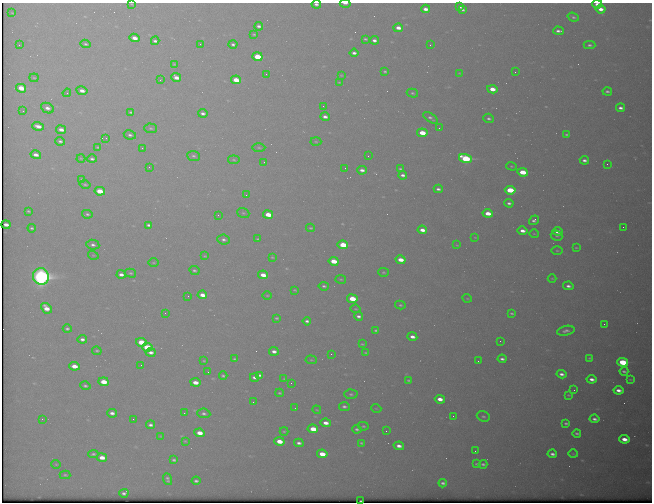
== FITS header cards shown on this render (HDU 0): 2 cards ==
NAXIS1  =                  650 / Width of table row in bytes
NAXIS2  =                  500 / Number of rows in table

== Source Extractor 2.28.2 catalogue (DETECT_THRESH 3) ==
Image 650 x 500 px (HDU 0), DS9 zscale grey, 1 PNG px = 1 image px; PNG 654 x 504 px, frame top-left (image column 1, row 500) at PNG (2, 3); each listed source drawn as its Kron ellipse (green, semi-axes under 4 px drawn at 4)
Background 571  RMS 3.1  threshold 9.28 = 3 sigma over >= 5 px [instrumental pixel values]
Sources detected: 234; all 234 listed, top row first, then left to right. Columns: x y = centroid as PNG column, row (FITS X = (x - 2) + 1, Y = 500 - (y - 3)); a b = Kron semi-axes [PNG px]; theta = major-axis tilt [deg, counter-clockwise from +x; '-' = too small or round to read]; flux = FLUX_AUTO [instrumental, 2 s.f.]
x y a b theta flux
345 3 5 2 - 730
132 4 3 2 - 150
316 4 4 3 - 640
597 4 5 3 - 1200
460 7 4 3 - 440
425 9 4 3 - 1200
601 9 5 3 - 1400
463 10 4 3 - 420
12 13 3 2 - 140
573 17 6 4 -19 430
259 26 4 3 - 700
398 28 4 3 - 1600
558 31 5 3 - 690
254 34 3 2 - 230
134 38 5 3 - 2100
365 39 3 2 - 280
374 40 4 3 - 750
155 41 4 3 - 550
85 44 5 4 - 400
200 44 2 2 - 93
233 44 4 3 - 520
19 45 2 2 - 140
430 45 2 2 - 250
589 45 6 3 -1 430
354 53 4 3 - 740
258 57 5 4 - 8700
174 64 3 2 - 160
385 71 4 3 - 280
515 72 2 2 - 210
459 73 3 2 - 140
266 74 2 2 - 360
341 75 4 2 - 140
176 77 5 3 - 1900
34 78 4 4 - 230
160 80 2 2 - 110
236 80 5 4 - 4900
339 82 3 2 - 150
21 88 5 4 - 4500
492 89 5 3 - 2600
82 91 6 4 -12 1500
607 91 5 3 - 480
67 93 4 4 - 230
412 93 6 4 -16 310
323 106 2 2 - 200
47 108 7 5 -27 1100
620 108 4 3 - 760
23 111 3 2 - 150
131 112 4 3 - 310
203 113 5 3 - 670
325 117 4 3 - 960
430 118 8 4 -32 530
489 118 5 4 - 500
38 126 6 3 -16 1600
151 128 6 4 -4 360
439 128 2 2 - 120
61 130 5 3 - 1400
422 133 5 4 - 4700
130 135 6 4 -10 510
567 135 3 3 - 310
106 138 2 2 - 130
60 141 5 3 - 490
316 142 5 3 - 240
98 147 4 3 - 220
142 148 2 2 - 940
259 148 7 3 -2 300
36 155 5 3 - 1300
193 156 6 5 - 500
368 156 2 2 - 110
81 158 4 3 - 160
465 158 7 4 -15 21000
92 159 4 3 - 470
234 160 6 4 -7 250
584 160 4 3 - 720
264 162 2 2 - 110
607 164 2 2 - 320
512 166 5 4 - 260
149 167 2 2 - 110
345 168 2 2 - 110
400 169 3 2 - 290
362 170 5 3 - 960
523 172 5 4 - 5800
403 175 4 3 - 740
82 179 3 3 - 210
85 184 5 4 - 290
438 189 4 3 - 560
510 190 5 4 - 9100
100 191 5 4 - 5100
246 195 3 2 - 210
509 203 4 3 - 590
28 211 4 3 - 280
243 213 6 4 -21 320
488 213 5 3 - 3100
87 214 5 4 - 400
218 215 3 2 - 210
268 215 5 4 - 4200
534 220 5 4 - 610
6 225 4 3 - 710
149 225 4 3 - 600
623 227 2 2 - 390
32 228 4 3 - 340
311 228 4 3 - 240
422 230 5 3 - 1600
522 231 5 3 - 1300
558 231 5 3 - 2100
534 234 5 3 - 160
557 236 6 5 - 320
475 237 3 2 - 120
224 239 6 5 - 640
258 239 3 2 - 230
93 245 6 5 - 670
343 245 5 4 - 9000
457 245 3 3 - 150
576 248 4 3 - 220
557 251 6 4 -1 310
93 255 5 3 - 180
205 256 4 3 - 190
272 257 4 3 - 220
401 260 5 4 - 2700
334 261 5 4 - 4300
153 263 5 3 - 200
194 270 5 4 - 400
383 272 5 4 - 270
130 273 6 4 -14 310
121 274 4 3 - 1100
263 275 5 3 - 2700
41 276 8 8 - 100000
552 278 4 3 - 160
341 279 5 3 - 210
324 286 5 3 - 390
568 286 5 4 - 750
295 290 3 2 - 170
202 295 5 3 - 2000
267 295 4 3 - 180
188 296 2 2 - 110
467 298 5 3 - 180
352 299 5 4 - 6800
400 305 5 4 - 330
46 308 6 4 -42 2600
356 309 5 3 - 220
165 313 2 2 - 120
512 313 4 3 - 300
359 316 4 3 - 690
277 318 4 3 - 300
307 321 4 3 - 570
604 324 2 2 - 450
67 329 4 3 - 380
376 330 4 3 - 330
566 331 9 5 11 730
412 337 5 3 - 1300
82 339 4 3 - 760
500 341 2 2 - 94
141 342 5 4 - 6000
362 344 3 2 - 200
147 347 5 4 - 9900
97 351 5 3 - 280
274 351 5 3 - 970
151 352 5 3 - 940
366 353 3 2 - 190
331 354 2 2 - 350
590 358 3 2 - 230
234 359 4 3 - 260
502 359 4 3 - 650
311 360 6 4 -6 230
204 361 3 2 - 170
478 361 2 2 - 400
623 362 5 4 - 12000
141 365 2 2 - 130
74 366 5 4 - 2800
624 371 4 3 - 370
208 372 2 2 - 140
561 374 5 3 - 830
260 375 4 3 - 550
223 376 4 3 - 330
254 377 4 3 - 730
284 379 4 3 - 150
592 379 5 3 - 1000
630 379 3 2 - 130
409 380 4 3 - 250
104 382 5 4 - 4100
195 382 5 4 - 2100
291 383 3 2 - 190
85 386 5 4 - 440
574 390 2 2 - 110
618 390 5 3 - 1200
280 393 4 3 - 270
351 394 7 4 -3 420
568 395 3 2 - 180
440 399 5 3 - 1900
253 402 3 2 - 160
344 407 5 4 - 540
295 408 2 2 - 110
376 408 5 3 - 160
317 410 4 3 - 180
112 413 5 3 - 940
184 413 3 2 - 170
204 413 7 5 -8 580
453 416 3 2 - 150
483 416 6 5 - 410
42 419 3 2 - 330
133 419 2 2 - 230
594 419 5 3 - 690
326 423 5 4 - 1600
566 423 4 3 - 370
151 425 5 3 - 640
363 426 5 4 - 280
313 429 5 4 - 4300
357 429 4 4 - 460
284 431 4 3 - 240
386 431 2 2 - 570
199 433 5 4 - 2500
577 433 4 3 - 380
161 437 4 2 - 150
624 439 5 3 - 2100
185 441 3 2 - 160
279 441 5 4 - 3200
299 443 5 3 - 730
361 443 4 3 - 280
399 446 5 3 - 1200
475 451 2 2 - 490
93 454 5 3 - 360
322 454 5 4 - 3900
552 454 5 3 - 730
573 454 5 3 - 180
102 457 5 4 - 2100
174 460 4 3 - 390
56 464 5 4 - 240
476 464 4 3 - 260
483 464 4 3 - 410
65 475 5 4 - 270
168 479 6 3 -73 450
196 481 4 3 - 460
443 483 4 3 - 560
124 493 4 3 - 570
361 501 2 2 - 130
At the frame edge (FLAGS 8, measured only in part): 5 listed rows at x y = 345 3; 132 4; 316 4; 597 4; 361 501